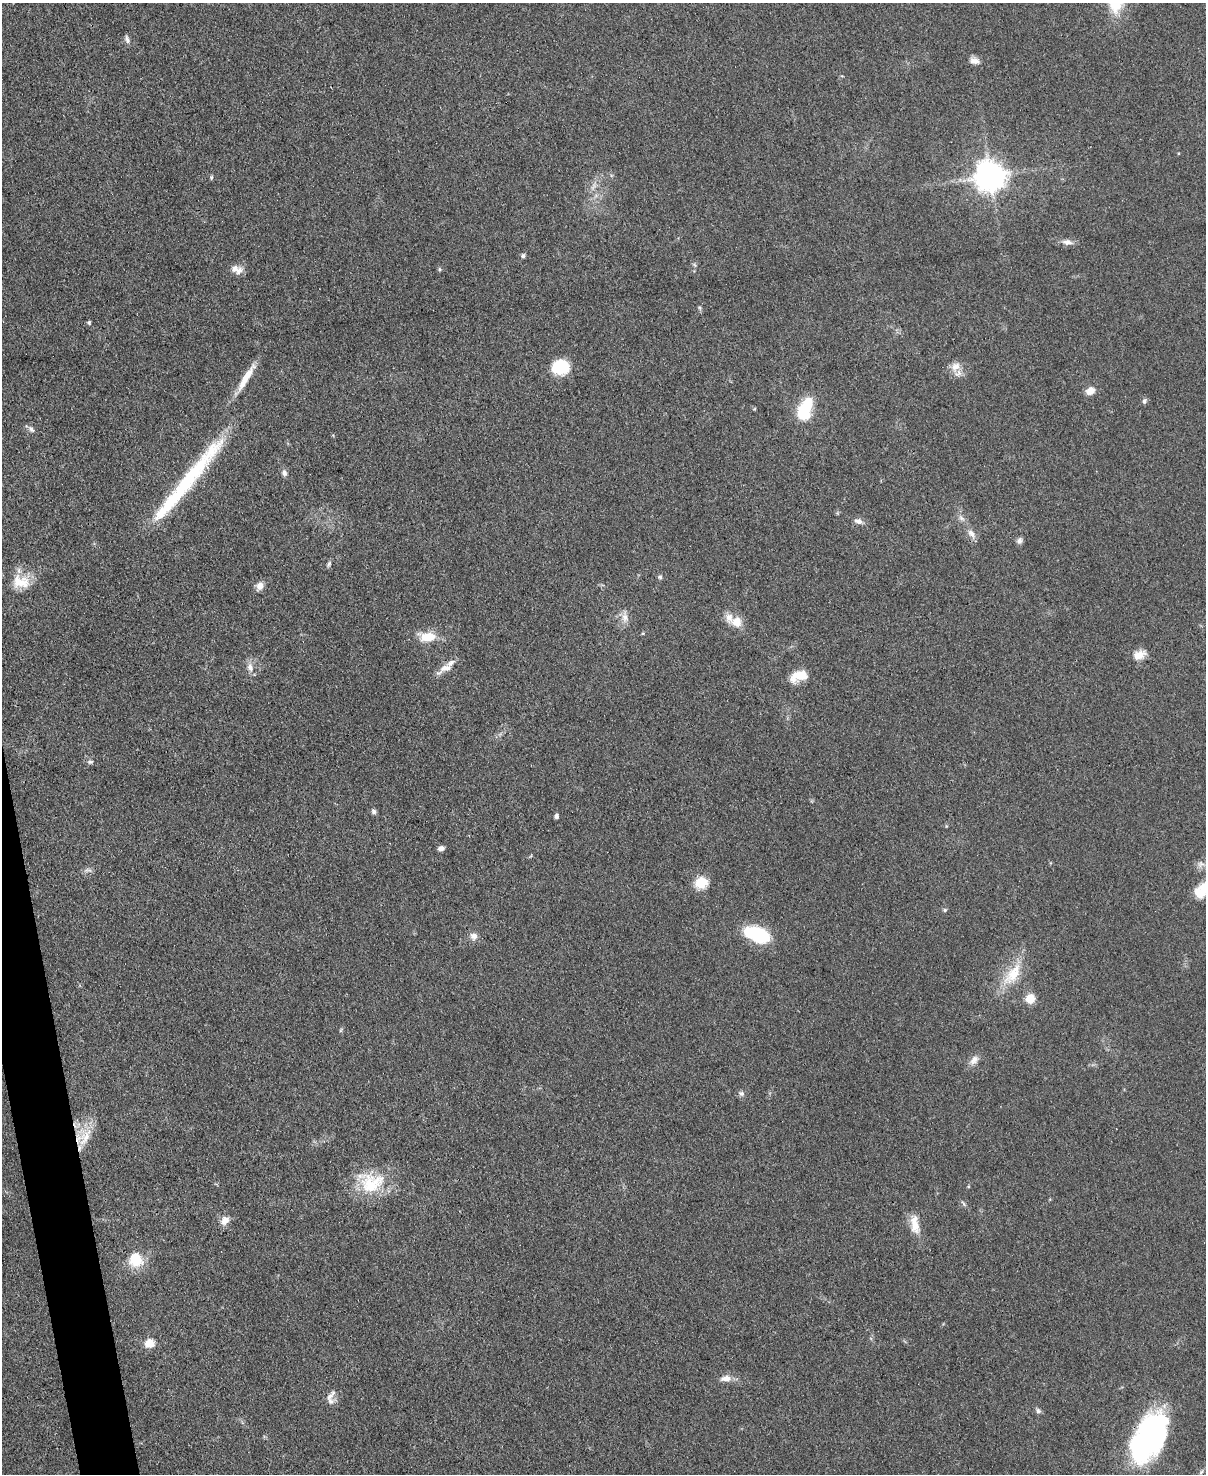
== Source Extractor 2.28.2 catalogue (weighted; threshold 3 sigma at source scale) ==
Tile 7 of 4 x 3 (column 3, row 2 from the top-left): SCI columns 2411-3614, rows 1721-3192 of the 4819 x 4798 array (HDU 1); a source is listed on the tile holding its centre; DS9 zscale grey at full resolution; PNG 1208 x 1476 px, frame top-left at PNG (2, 3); no overlay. Shown black and unused: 2% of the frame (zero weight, under 3 of 4 exposures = <1% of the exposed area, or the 3 px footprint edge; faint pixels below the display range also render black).
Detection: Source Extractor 2.28.2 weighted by HDU 2 'WHT'; one run over the whole footprint, this tile lists its part. Background 0.0853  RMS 0.0063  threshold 0.0284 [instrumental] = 3 sigma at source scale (4.5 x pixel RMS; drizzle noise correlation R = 1.50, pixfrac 1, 0.05/0.05 arcsec/px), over >= 5 px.
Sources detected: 71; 3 inside a brighter object's white glare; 1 long thin detection or spike segment (spike, bleed or trail) — not listed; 3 inside a brighter listed object's ellipse — not listed separately; the other 64 listed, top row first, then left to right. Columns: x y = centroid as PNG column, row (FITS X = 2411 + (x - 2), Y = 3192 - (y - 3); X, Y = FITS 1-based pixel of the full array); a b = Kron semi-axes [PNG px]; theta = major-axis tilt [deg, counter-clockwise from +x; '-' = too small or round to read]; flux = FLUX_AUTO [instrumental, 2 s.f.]
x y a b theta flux
127 39 11 4 -76 1.8
974 61 13 8 -15 3.9
990 176 10 9 - 1000
211 177 7 3 82 0.83
1067 242 14 7 -8 3.8
523 256 5 4 - 1.6
695 265 6 4 -70 0.97
440 269 6 4 -89 0.83
239 270 13 10 51 4.4
700 308 7 4 -71 0.96
89 323 5 4 - 1.2
560 367 16 13 9 26
955 367 15 11 46 6.3
246 378 41 8 59 12
1090 391 10 8 31 5.6
1144 401 7 6 - 1.6
805 409 22 12 68 35
31 429 10 6 -51 2.1
284 473 9 7 -78 2.2
166 506 51 13 54 27
961 518 9 4 -36 2.1
858 521 11 7 -16 3
971 534 13 8 -52 4.1
1019 541 8 7 - 2.1
329 564 9 5 65 1.3
660 577 6 5 - 1.3
21 582 25 18 -7 15
260 586 11 9 74 3.8
625 617 16 9 -80 5
737 622 13 13 - 8.1
428 637 20 11 -2 14
1139 655 16 10 20 7.1
250 667 13 8 -73 4.4
446 668 25 9 28 6.9
799 676 20 11 17 12
90 762 8 5 17 1.3
374 811 7 6 - 1.7
556 816 4 4 - 2.3
946 826 5 3 - 0.6
441 848 6 5 - 2.7
1201 864 11 7 15 3.1
701 883 14 13 - 12
1199 892 16 11 -51 8
945 910 5 4 - 1.2
757 934 28 15 -21 37
474 936 10 9 - 3.8
1013 974 36 16 54 20
1030 998 5 5 - 28
341 1030 6 4 71 0.81
974 1060 15 9 51 4.5
741 1093 8 7 - 1.9
85 1137 31 13 63 15
371 1182 37 28 -7 32
968 1186 4 4 - 0.64
963 1204 10 4 -54 1.3
225 1220 13 10 48 4.9
915 1224 28 11 -81 10
136 1260 18 16 -64 17
149 1343 11 10 - 7.6
726 1378 15 8 4 5.1
330 1396 19 6 51 3.4
1038 1411 8 6 -57 1.6
1147 1436 54 32 84 99
1201 1472 7 4 45 1.2
Overlapping masked pixels (flux is a lower limit): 2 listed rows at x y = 85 1137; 1147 1436